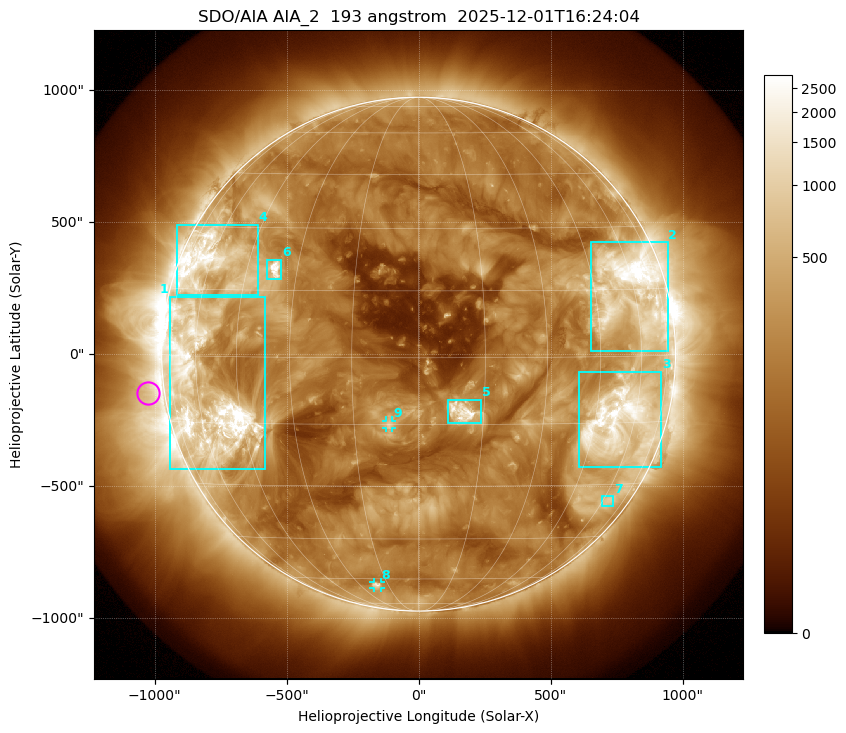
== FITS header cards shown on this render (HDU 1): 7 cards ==
TELESCOP= 'SDO/AIA '           / For AIA: SDO/AIA
INSTRUME= 'AIA_2   '           / For AIA: AIA_ATA1, AIA_ATA2, AIA_ATA3 or AIA_AT
WAVELNTH=                  193 / [angstrom] Wavelength
WAVEUNIT= 'angstrom'           / Wavelength unit: angstrom
DATE-OBS= '2025-12-01T16:24:04.843' / [ISO] Date when observation started; ISO 8
CTYPE1  = 'HPLN-TAN'           / CTYPE1: HPLN
CTYPE2  = 'HPLT-TAN'           / CTYPE2: HPLT

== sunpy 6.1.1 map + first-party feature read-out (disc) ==
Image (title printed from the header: SDO/AIA AIA_2  193 angstrom  2025-12-01T16:24:04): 1024 x 1024 px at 2.4 arcsec/px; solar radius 973 arcsec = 406 px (full disc in frame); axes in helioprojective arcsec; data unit not stated in the header (colour bar unlabelled)
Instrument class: DISC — disc imager (sunpy class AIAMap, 193 A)
Bright regions (active regions / flare kernels): reference = the median radial profile (limb darkening/brightening removed); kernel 9 px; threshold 5 sigma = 517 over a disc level ~192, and >= 1.15x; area >= 12 px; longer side >= 10 px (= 24 arcsec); searched inside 0.97 R_sun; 9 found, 9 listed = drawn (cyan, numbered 1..; 2 of them under ~33 arcsec drawn as corner ticks so the feature stays visible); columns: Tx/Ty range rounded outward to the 5 arcsec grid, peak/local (2 s.f.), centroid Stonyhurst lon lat
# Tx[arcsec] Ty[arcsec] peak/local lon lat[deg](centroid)
1 -945..-580 -440..220 21 -57 -8
2 650..945 10..425 20 +58 +14
3 610..920 -430..-65 14 +54 -15
4 -915..-610 225..490 10 -60 +21
5 110..235 -260..-170 17 +10 -12
6 -575..-520 280..360 15 -36 +20
7 690..740 -575..-535 3.4 +63 -34
8 -170..-145 -885..-865 5.5 -21 -63
9 -125..-100 -280..-250 6.1 -7 -15
Off-limb structures (1.02-1.3 R_sun): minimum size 162 px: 2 found; the strongest spans PA ~60..135 deg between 1.02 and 1.3 R_sun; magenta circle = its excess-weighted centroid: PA ~100 deg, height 1.06 R_sun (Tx ~-1025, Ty ~-150 arcsec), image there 2.4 x the reference